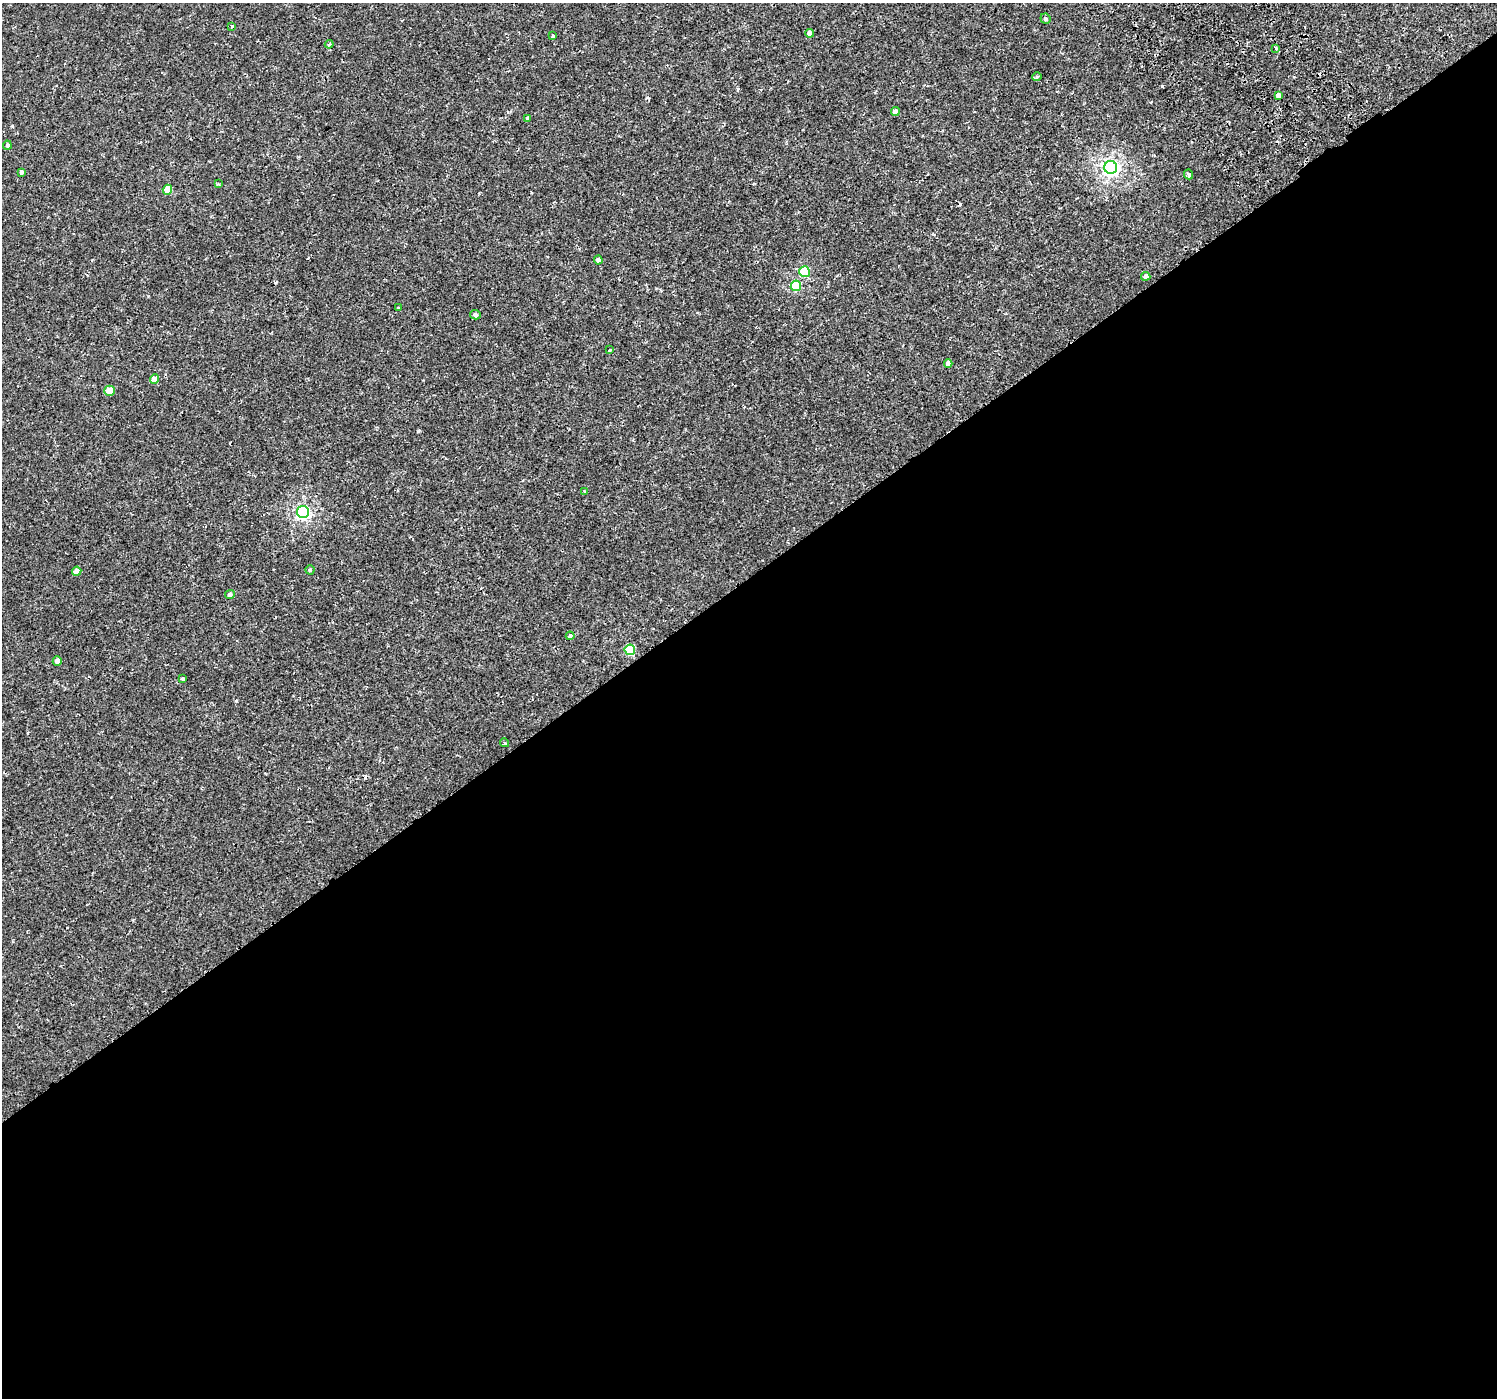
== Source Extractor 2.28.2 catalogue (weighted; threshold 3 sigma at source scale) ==
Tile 15 of 4 x 4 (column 3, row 4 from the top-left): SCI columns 3035-4529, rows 173-1568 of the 6076 x 5992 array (HDU 1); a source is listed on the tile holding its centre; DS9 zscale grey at full resolution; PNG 1499 x 1400 px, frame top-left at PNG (2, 3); each listed source drawn as its Kron ellipse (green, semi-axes under 4 px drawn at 4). Shown black and unused: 59% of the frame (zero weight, under 2 of 3 exposures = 3% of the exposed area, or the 3 px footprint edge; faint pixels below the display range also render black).
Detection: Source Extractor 2.28.2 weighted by HDU 2 'WHT'; one run over the whole footprint, this tile lists its part. Background 3.61e-04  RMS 0.0014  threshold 0.00631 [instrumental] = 3 sigma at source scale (4.5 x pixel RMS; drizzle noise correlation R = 1.50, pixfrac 1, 0.0396/0.0396 arcsec/px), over >= 5 px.
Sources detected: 42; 6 cosmic-ray / hot-pixel residue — neither listed nor drawn; the other 36 listed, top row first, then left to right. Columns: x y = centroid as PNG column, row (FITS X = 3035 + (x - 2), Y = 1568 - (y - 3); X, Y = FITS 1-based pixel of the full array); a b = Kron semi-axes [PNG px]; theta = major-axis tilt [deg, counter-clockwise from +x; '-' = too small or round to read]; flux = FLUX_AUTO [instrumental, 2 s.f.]
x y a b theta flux
1045 19 5 5 - 0.28
231 26 4 3 - 0.12
810 33 4 4 - 0.76
552 36 3 3 - 0.2
329 44 4 3 - 0.18
1276 48 4 3 - 0.52
1037 77 4 4 - 0.15
1278 95 4 3 - 2
895 112 4 4 - 0.9
527 118 3 3 - 0.6
7 145 4 4 - 0.28
1111 167 6 6 - 40
21 172 4 3 - 0.35
1189 174 5 3 - 0.57
218 184 3 3 - 0.13
167 190 5 4 - 2.4
598 260 4 4 - 0.58
804 272 5 5 - 6.5
1146 276 4 4 - 0.67
796 286 5 5 - 6
398 308 3 2 - 0.13
475 315 5 4 - 0.38
609 350 3 3 - 0.46
948 363 4 4 - 0.74
154 379 5 4 - 1.7
110 391 5 5 - 1.7
584 491 3 2 - 0.12
303 512 6 6 - 24
310 570 4 4 - 0.18
77 571 4 4 - 0.98
230 594 5 4 - 0.44
570 636 4 4 - 0.28
630 650 5 5 - 7.3
57 661 4 4 - 0.59
183 679 3 3 - 0.3
505 743 4 3 - 0.25